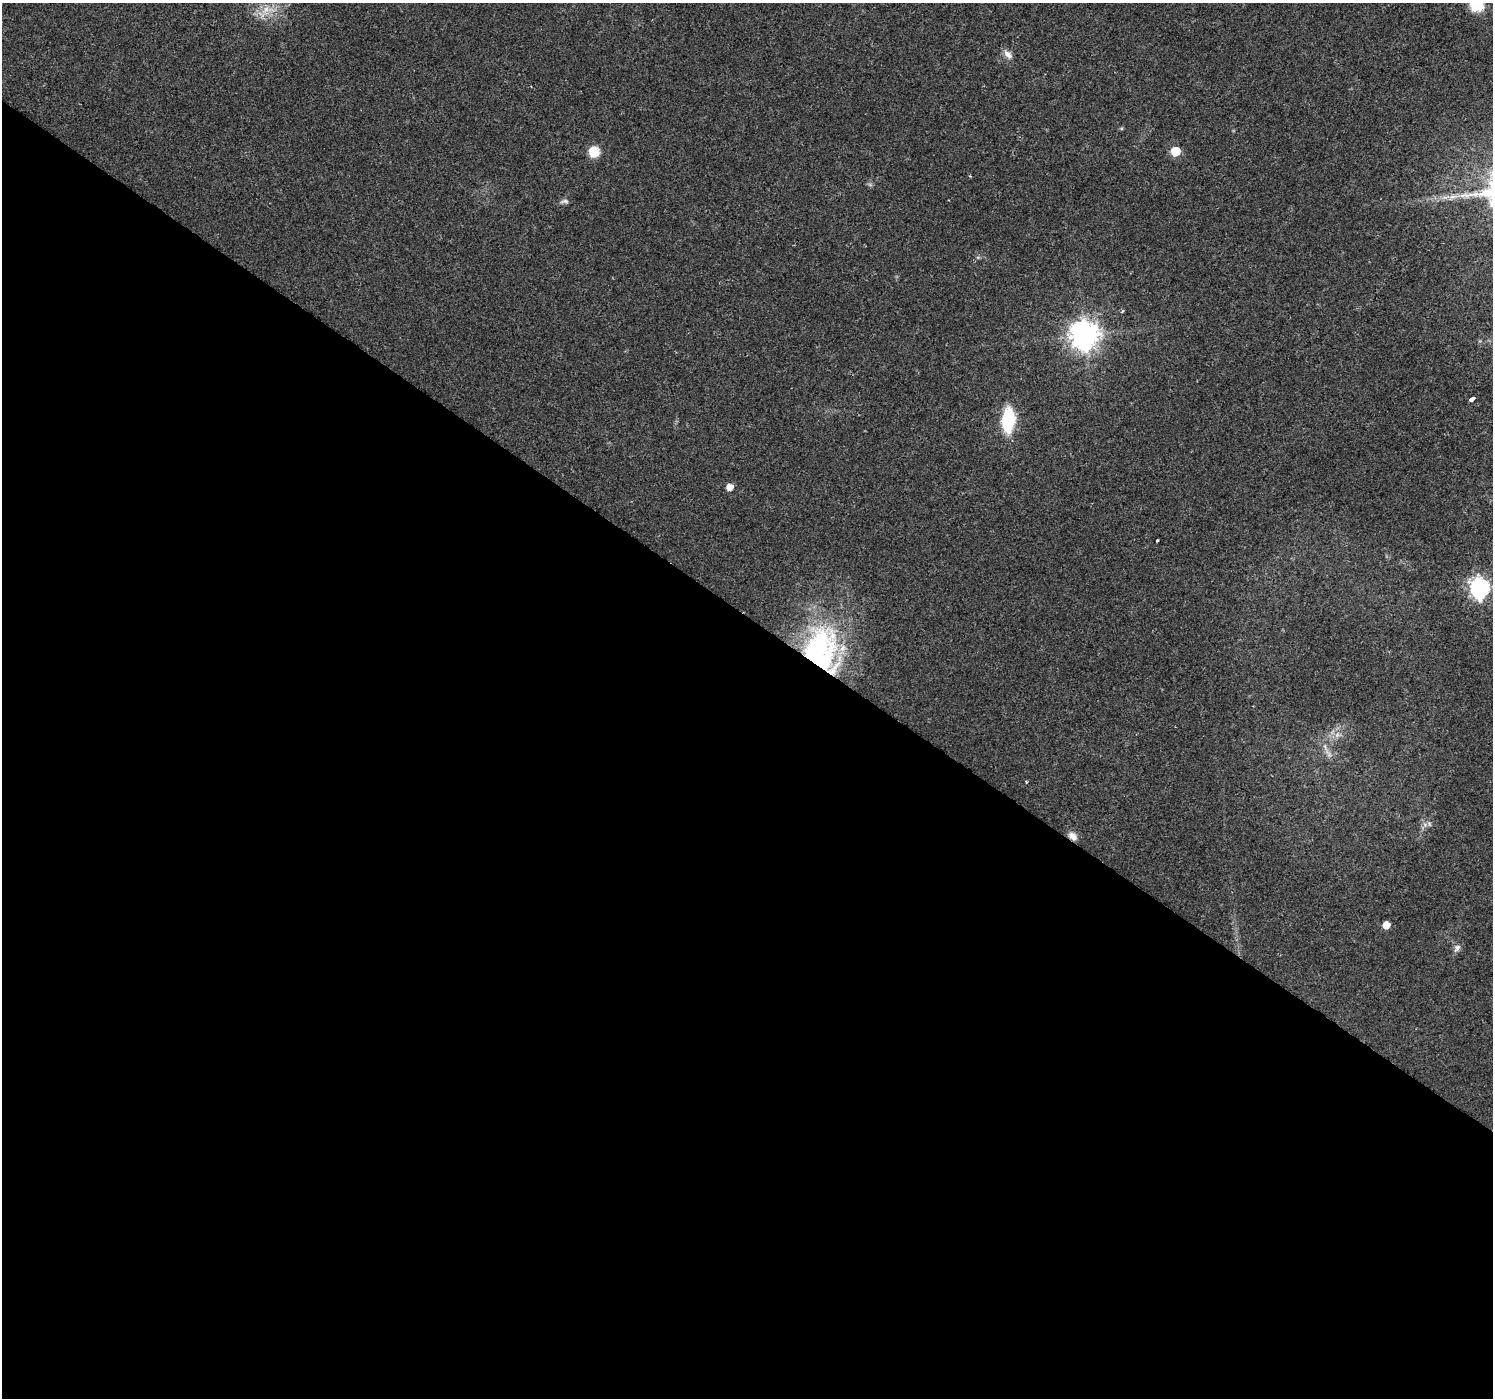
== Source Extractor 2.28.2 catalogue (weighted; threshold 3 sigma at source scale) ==
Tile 14 of 4 x 4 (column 2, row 4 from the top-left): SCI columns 1498-2988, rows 255-1650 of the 5985 x 6026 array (HDU 1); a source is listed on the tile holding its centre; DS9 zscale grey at full resolution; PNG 1495 x 1400 px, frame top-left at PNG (2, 3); no overlay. Shown black and unused: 56% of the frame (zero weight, under 2 of 3 exposures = <1% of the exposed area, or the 3 px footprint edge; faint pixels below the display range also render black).
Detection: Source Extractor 2.28.2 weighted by HDU 2 'WHT'; one run over the whole footprint, this tile lists its part. Background 0.0172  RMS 0.0046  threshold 0.0206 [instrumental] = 3 sigma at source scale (4.5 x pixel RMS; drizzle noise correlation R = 1.50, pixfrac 1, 0.0396/0.0396 arcsec/px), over >= 5 px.
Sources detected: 23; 1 inside a brighter listed object's ellipse — not listed separately; the other 22 listed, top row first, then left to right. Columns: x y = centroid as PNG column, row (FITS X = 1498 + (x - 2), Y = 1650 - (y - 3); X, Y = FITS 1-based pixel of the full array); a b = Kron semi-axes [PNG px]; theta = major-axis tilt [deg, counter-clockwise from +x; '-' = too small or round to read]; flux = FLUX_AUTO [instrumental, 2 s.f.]
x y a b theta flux
1476 6 16 13 0 11
267 10 24 11 6 8.7
1008 55 14 7 -47 2.7
1175 151 6 6 - 21
594 152 13 13 - 5.8
1453 197 12 5 13 2.6
565 201 12 6 3 1.4
1122 311 4 3 - 0.82
1084 335 9 9 - 560
1472 399 5 3 - 11
1008 420 18 10 87 30
729 487 5 5 - 4.3
1157 540 3 2 - 0.38
1479 588 8 7 - 190
820 650 57 43 84 88
1337 735 8 6 68 2.1
1328 754 14 5 -58 2.2
1027 782 4 2 - 0.44
1429 824 7 5 -48 1
1073 836 10 8 -42 3.4
1386 925 5 5 - 6.6
1457 948 10 7 53 1.9
Overlapping masked pixels (flux is a lower limit): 2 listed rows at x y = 820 650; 1073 836
Isophote crosses this tile's border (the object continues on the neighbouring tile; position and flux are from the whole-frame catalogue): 1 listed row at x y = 1476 6